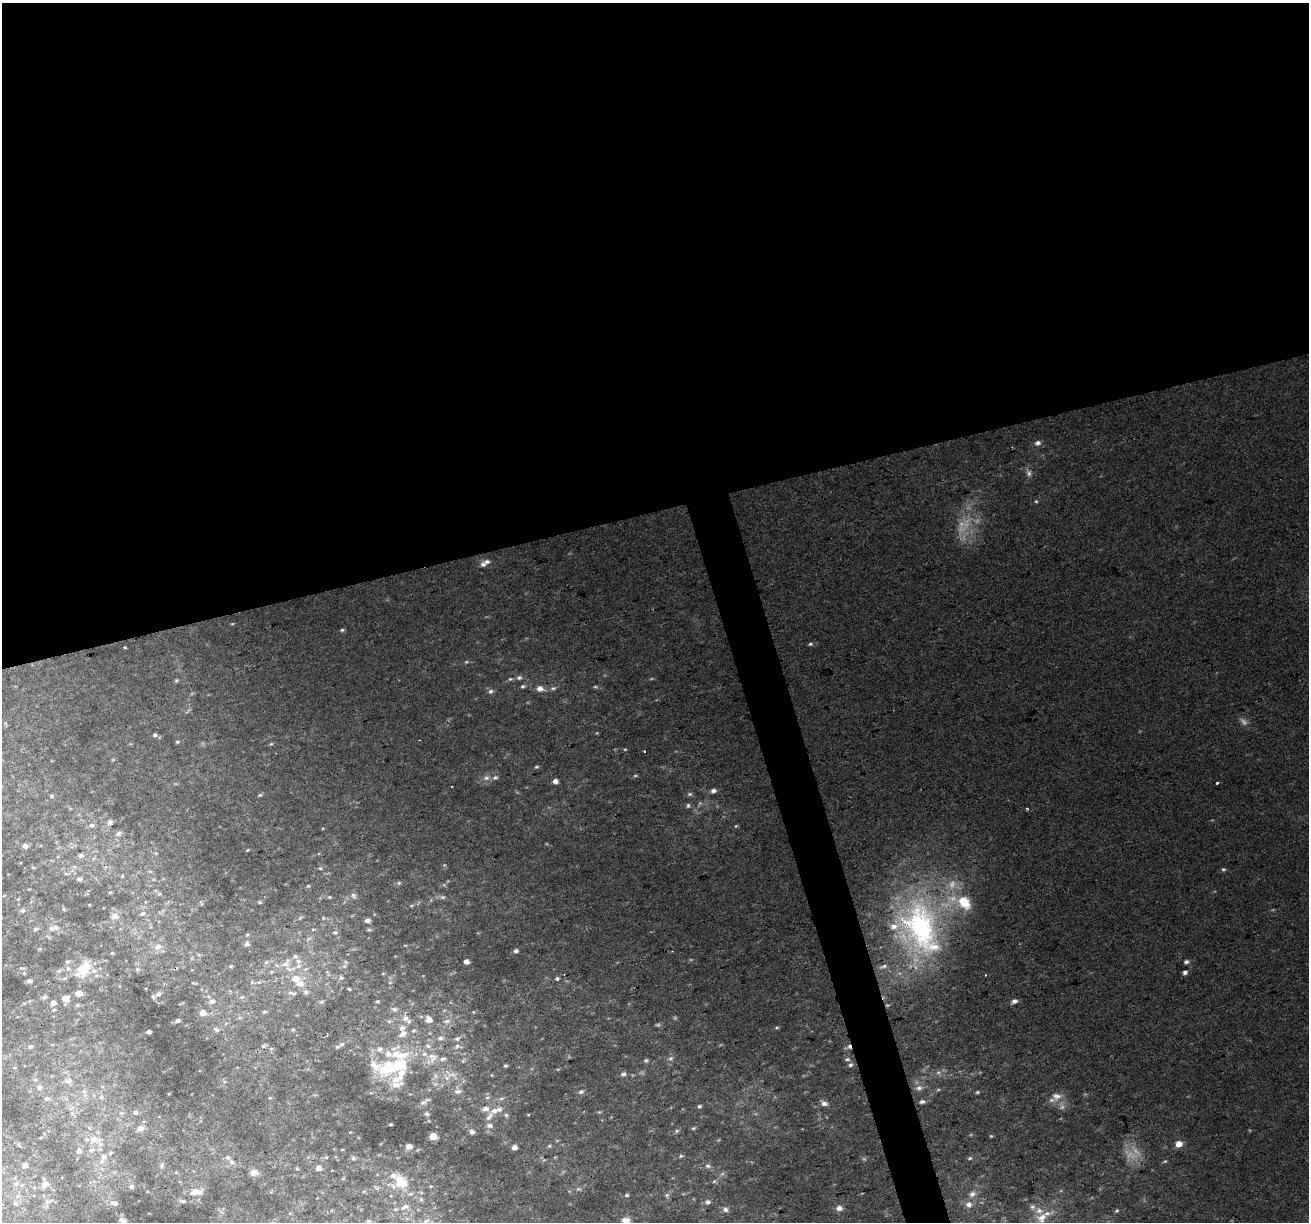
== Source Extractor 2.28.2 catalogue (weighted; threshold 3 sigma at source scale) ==
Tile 2 of 4 x 4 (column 2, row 1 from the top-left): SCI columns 1308-2614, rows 3765-4984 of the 5228 x 5035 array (HDU 1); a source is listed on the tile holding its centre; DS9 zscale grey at full resolution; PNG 1311 x 1224 px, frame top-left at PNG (2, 3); no overlay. Shown black and unused: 44% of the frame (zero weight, under 2 of 3 exposures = <1% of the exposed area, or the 3 px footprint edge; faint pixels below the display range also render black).
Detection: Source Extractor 2.28.2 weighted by HDU 2 'WHT'; one run over the whole footprint, this tile lists its part. Background 0.0265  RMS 0.0063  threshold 0.0283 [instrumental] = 3 sigma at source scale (4.5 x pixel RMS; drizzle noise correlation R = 1.50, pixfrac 1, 0.0396/0.0396 arcsec/px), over >= 5 px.
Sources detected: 273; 16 too faint to see at this stretch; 3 cosmic-ray / hot-pixel residue — not listed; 33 inside a brighter listed object's ellipse — not listed separately; the other 221 listed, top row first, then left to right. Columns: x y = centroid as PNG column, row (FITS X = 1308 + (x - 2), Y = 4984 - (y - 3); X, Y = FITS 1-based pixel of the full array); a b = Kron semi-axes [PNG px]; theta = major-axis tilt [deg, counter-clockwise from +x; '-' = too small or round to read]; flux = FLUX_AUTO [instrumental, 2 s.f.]
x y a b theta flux
1038 443 6 5 - 3.1
1029 473 9 7 -75 2.7
1036 501 5 4 - 0.93
487 562 9 7 13 3
342 630 5 4 - 1.1
810 644 5 5 - 1.2
124 648 3 3 - 3
466 662 5 4 - 0.82
519 678 7 6 - 2.1
510 679 6 5 - 1.2
176 680 6 5 - 1.1
523 686 6 5 - 1.3
595 687 7 4 -8 1.1
553 688 9 5 8 1.9
540 689 10 7 -11 4.6
491 691 7 6 - 2.1
597 733 5 4 - 0.58
155 735 5 4 - 1.4
177 742 5 4 - 0.97
271 744 5 4 - 0.83
625 749 5 3 - 0.66
113 760 6 4 1 0.69
536 767 6 4 16 0.96
635 776 7 3 1 0.85
486 778 10 8 16 3.4
555 781 5 5 - 3.6
1217 783 3 3 - 1.4
713 791 6 5 - 2.7
690 794 7 5 15 1.4
260 795 5 4 - 0.92
51 796 6 5 - 0.99
688 805 7 5 88 1.3
1027 809 4 3 - 0.81
110 822 9 8 - 2.6
92 825 7 7 - 2.2
736 826 5 4 - 0.81
118 833 10 7 36 2.6
25 846 6 5 - 3.8
247 850 4 3 - 0.59
81 856 7 6 - 2
444 865 5 4 - 0.8
33 867 5 3 - 0.74
320 868 5 5 - 0.97
1223 869 6 5 - 1.2
150 871 6 4 -2 0.87
67 874 10 4 -8 1.4
122 876 4 4 - 0.61
79 879 8 5 5 1.7
399 883 6 5 - 1.4
308 886 5 4 - 0.73
110 892 5 3 - 0.59
353 896 9 7 -48 2.3
329 897 5 4 - 0.71
442 897 8 5 0 2.1
18 899 6 4 41 0.89
259 902 6 4 1 0.96
201 903 7 4 -54 0.87
89 905 3 2 - 0.46
411 906 5 3 - 0.83
64 909 6 4 -88 0.79
22 910 7 6 - 1.8
142 914 7 5 42 1.4
114 916 8 6 5 4.3
300 918 7 4 45 0.96
323 918 5 4 - 0.66
367 920 6 4 7 2.4
55 927 9 7 -17 3
920 927 82 57 -80 190
35 929 7 5 29 1.5
313 929 5 3 - 0.63
369 930 6 4 -2 0.91
335 932 6 5 - 1.2
247 944 7 6 - 1.9
157 947 11 8 21 4.4
516 951 5 4 - 1.8
112 953 4 4 - 0.7
295 956 7 7 - 1.7
466 961 5 4 - 4.1
266 962 6 5 - 1.3
1186 962 6 4 3 1.9
285 964 13 8 12 4.8
231 966 5 4 - 0.7
298 966 9 5 27 2.3
344 966 8 5 44 1.3
68 969 8 7 - 2.4
83 969 22 13 52 18
137 969 6 5 - 1.2
271 972 5 4 - 0.72
1185 972 5 4 - 2.5
24 973 5 4 - 0.89
341 978 6 4 -48 1.1
295 979 10 8 -3 7
557 979 3 3 - 3.8
29 981 4 4 - 2.4
259 982 5 5 - 1.2
349 989 3 2 - 0.63
306 992 7 7 - 1.6
79 993 5 5 - 7.2
290 993 9 4 -21 1.8
158 994 8 6 19 2
44 997 7 5 2 1.5
242 997 7 5 21 1.4
65 999 11 8 -5 4.5
211 1001 9 7 21 2.9
321 1001 7 3 9 0.93
377 1001 3 3 - 0.95
1014 1001 6 5 - 3
53 1003 6 6 - 3.1
77 1005 6 5 - 1.1
394 1009 8 6 -25 1.8
54 1010 5 4 - 0.92
264 1012 7 5 16 1.2
202 1013 6 5 - 6
405 1018 10 7 -26 3.7
177 1020 5 5 - 1.5
429 1020 7 6 - 4.8
447 1021 11 6 15 3.1
777 1028 6 3 9 0.84
216 1029 9 6 -32 1.9
293 1030 5 4 - 0.9
413 1031 6 5 - 1.1
148 1032 4 4 - 2.1
402 1034 12 7 38 4.1
440 1038 8 6 11 2.4
457 1038 9 6 22 2.2
341 1044 8 5 29 1.5
263 1046 6 4 1 1.2
457 1046 10 7 -6 2.7
30 1047 6 4 15 1.1
398 1055 32 19 -14 28
432 1057 15 12 -24 8.6
671 1058 8 7 - 2.1
847 1059 7 4 1 1.4
646 1060 6 5 - 1.1
463 1061 6 5 - 1.1
850 1065 6 5 - 1.6
505 1066 4 4 - 0.97
388 1067 21 12 -2 43
938 1072 6 6 - 1.8
623 1074 6 5 - 2
435 1076 7 6 - 2.1
447 1078 10 8 25 4.3
68 1081 9 7 -18 2.9
435 1084 7 6 - 2
39 1087 6 6 - 2.3
919 1088 9 8 - 3.2
84 1091 7 6 - 1.9
458 1091 10 9 - 3.4
581 1092 8 5 16 1.9
977 1092 4 4 - 0.96
1056 1096 16 12 16 6.9
101 1097 7 4 45 1.3
501 1098 8 4 9 1.3
47 1099 7 5 11 1.4
424 1101 16 5 30 2.5
922 1102 7 5 2 1.9
824 1103 8 6 -21 3.4
699 1106 5 5 - 1.3
485 1109 9 6 15 3.6
135 1112 6 6 - 2.2
599 1112 6 4 40 0.7
72 1113 5 5 - 1.3
121 1113 6 5 - 1.4
427 1114 6 5 - 1.4
506 1115 6 5 - 1.2
489 1117 21 7 57 5
390 1124 3 2 - 0.82
140 1128 11 7 33 4.1
693 1128 6 4 20 0.92
676 1131 6 5 - 1.2
471 1132 5 4 - 3.2
433 1136 5 5 - 15
93 1140 13 11 23 7.5
1179 1144 5 5 - 8.6
409 1146 7 6 - 3.6
549 1146 5 5 - 1
514 1147 4 4 - 4.7
78 1151 7 6 - 2.7
681 1156 7 4 16 1.2
103 1157 12 8 74 4.5
353 1158 6 6 - 1.4
970 1158 6 5 - 1.1
1165 1161 6 4 39 0.96
231 1162 8 6 -44 2.5
25 1165 5 4 - 3.5
162 1165 8 6 65 1.9
708 1166 8 6 -10 1.9
318 1168 5 4 - 4.2
176 1172 6 4 -20 0.85
254 1172 10 8 7 4.2
722 1174 7 4 19 1.2
343 1179 6 3 19 0.64
401 1181 19 17 -9 21
714 1181 6 5 - 0.97
16 1184 8 8 - 2.4
45 1184 11 8 39 3.6
131 1186 6 6 - 2.2
430 1186 5 4 - 0.79
578 1189 8 6 -15 1.6
364 1191 5 3 - 0.71
196 1192 20 10 8 7.1
972 1194 9 7 27 3.5
627 1195 6 4 15 1.1
667 1195 7 4 44 1.4
421 1199 7 5 -45 1.5
47 1201 10 7 -8 2.9
183 1201 10 5 -9 1.8
708 1202 6 6 - 2.1
15 1203 7 6 - 1.7
114 1203 11 6 -19 2.7
969 1204 9 9 - 4.1
405 1207 14 8 21 4.8
1032 1207 8 7 - 2.1
839 1208 6 5 - 4
725 1209 7 6 - 2.2
1117 1211 6 4 42 0.98
1042 1217 18 13 53 10
123 1220 10 5 -15 2.2
626 1220 10 7 -8 5
368 1221 6 5 - 1.4
426 1221 10 6 11 2.7
Isophote crosses this tile's border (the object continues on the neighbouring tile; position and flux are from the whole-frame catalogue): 2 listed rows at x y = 626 1220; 368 1221